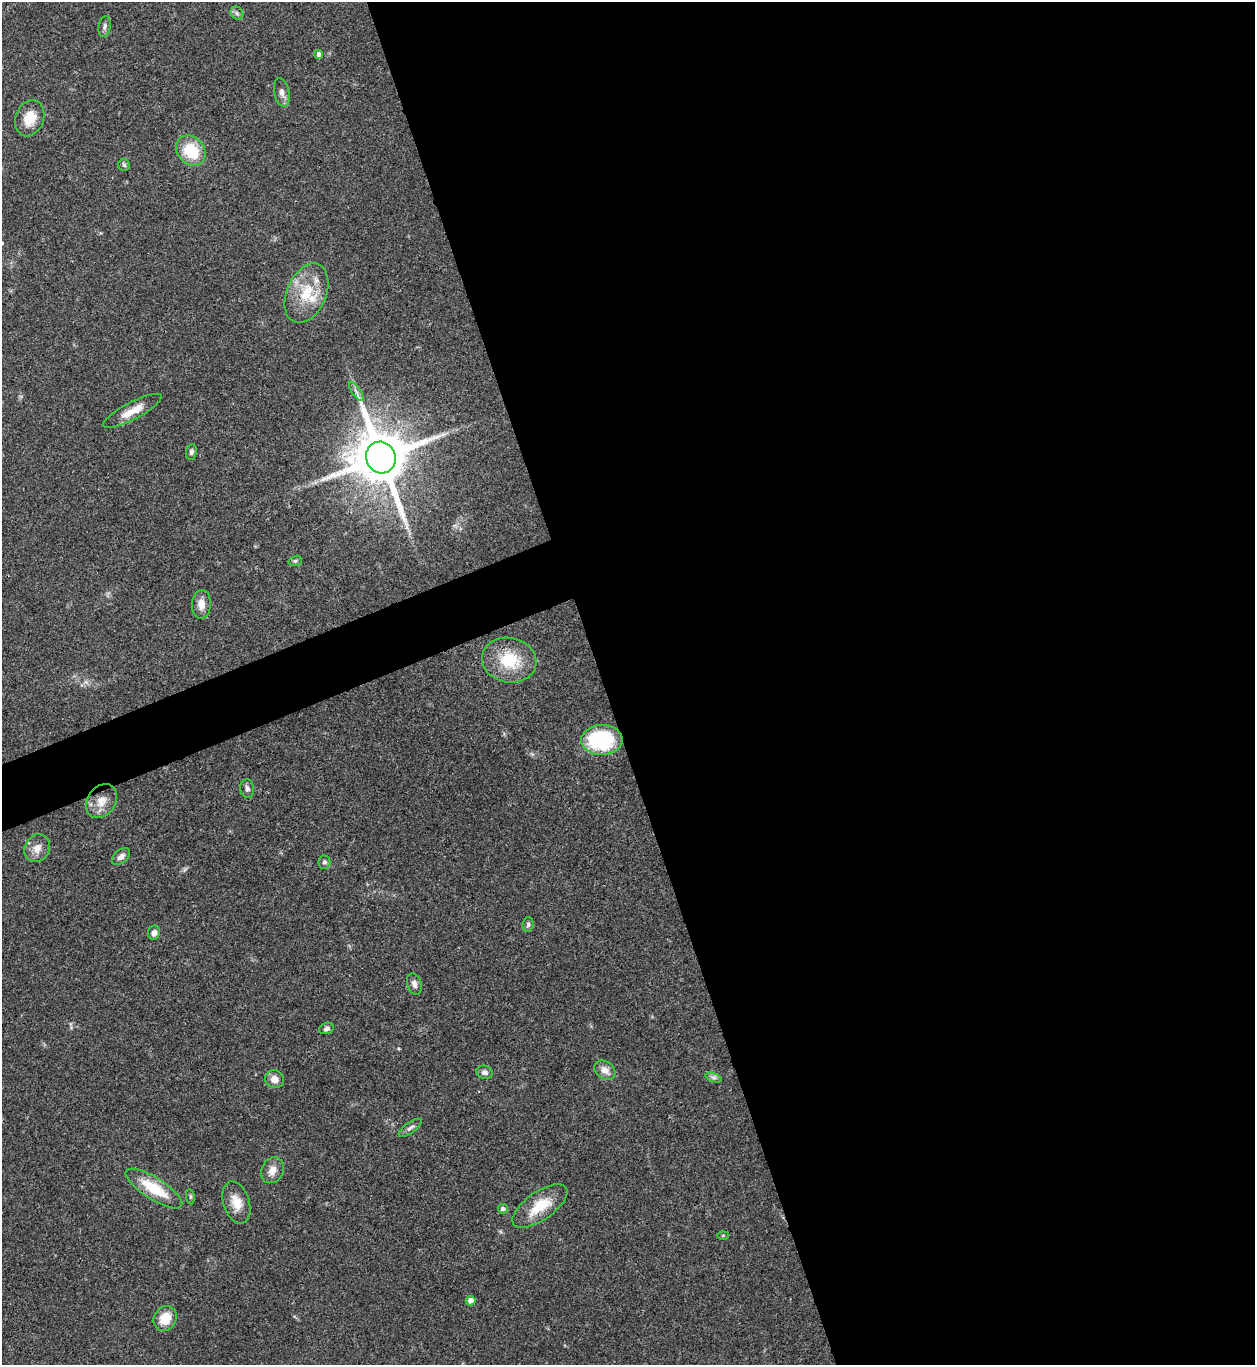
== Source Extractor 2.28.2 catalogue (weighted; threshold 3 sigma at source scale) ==
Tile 8 of 4 x 4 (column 4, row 2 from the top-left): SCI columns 4039-5291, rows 2728-4090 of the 5443 x 5458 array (HDU 1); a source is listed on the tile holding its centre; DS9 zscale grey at full resolution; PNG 1257 x 1367 px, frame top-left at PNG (2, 2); each listed source drawn as its Kron ellipse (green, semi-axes under 4 px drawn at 4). Shown black and unused: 54% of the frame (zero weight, under 3 of 4 exposures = <1% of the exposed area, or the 3 px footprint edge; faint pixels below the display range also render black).
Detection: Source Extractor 2.28.2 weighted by HDU 2 'WHT'; one run over the whole footprint, this tile lists its part. Background 0.062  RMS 0.0052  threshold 0.0232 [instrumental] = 3 sigma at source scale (4.5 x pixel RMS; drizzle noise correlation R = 1.50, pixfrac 1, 0.05/0.05 arcsec/px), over >= 5 px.
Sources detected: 40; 1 inside a brighter listed object's ellipse — not listed separately; the other 39 listed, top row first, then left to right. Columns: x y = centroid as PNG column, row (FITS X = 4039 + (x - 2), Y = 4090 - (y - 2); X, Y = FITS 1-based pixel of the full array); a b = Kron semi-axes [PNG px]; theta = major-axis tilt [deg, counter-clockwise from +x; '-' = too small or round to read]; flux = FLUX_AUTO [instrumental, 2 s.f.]
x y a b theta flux
237 13 7 6 - 1.4
105 27 10 6 79 1.6
319 54 5 4 - 1.9
282 92 14 7 -78 2.9
30 118 18 14 68 9.6
191 151 16 13 -47 19
124 165 6 5 - 0.98
306 293 31 19 67 19
356 392 11 3 -55 1.2
132 411 33 8 28 7.9
191 452 8 5 81 1.5
381 458 16 14 -67 3700
295 561 7 5 15 0.91
201 604 14 9 88 4.5
509 660 27 22 -12 21
602 740 21 15 0 48
247 789 9 7 -84 1.7
101 801 18 14 54 6.5
37 848 14 12 57 4.7
121 857 10 6 40 2.6
324 862 6 6 - 1.6
528 924 7 5 86 1.1
154 933 7 6 - 2.5
414 984 11 7 -73 2.4
326 1029 7 5 17 1.4
605 1070 11 8 -38 3.9
484 1072 8 6 -15 2
714 1077 9 4 -19 1.3
274 1079 10 9 - 4.1
410 1128 13 5 35 1.7
272 1170 13 10 62 4.5
154 1188 33 11 -32 19
190 1197 7 4 -82 0.77
236 1202 22 13 -72 7.8
540 1206 32 14 35 15
503 1209 5 5 - 1.6
723 1235 6 4 2 0.57
471 1301 5 4 - 3
165 1319 13 11 60 9.9
Overlapping masked pixels (flux is a lower limit): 1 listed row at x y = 381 458